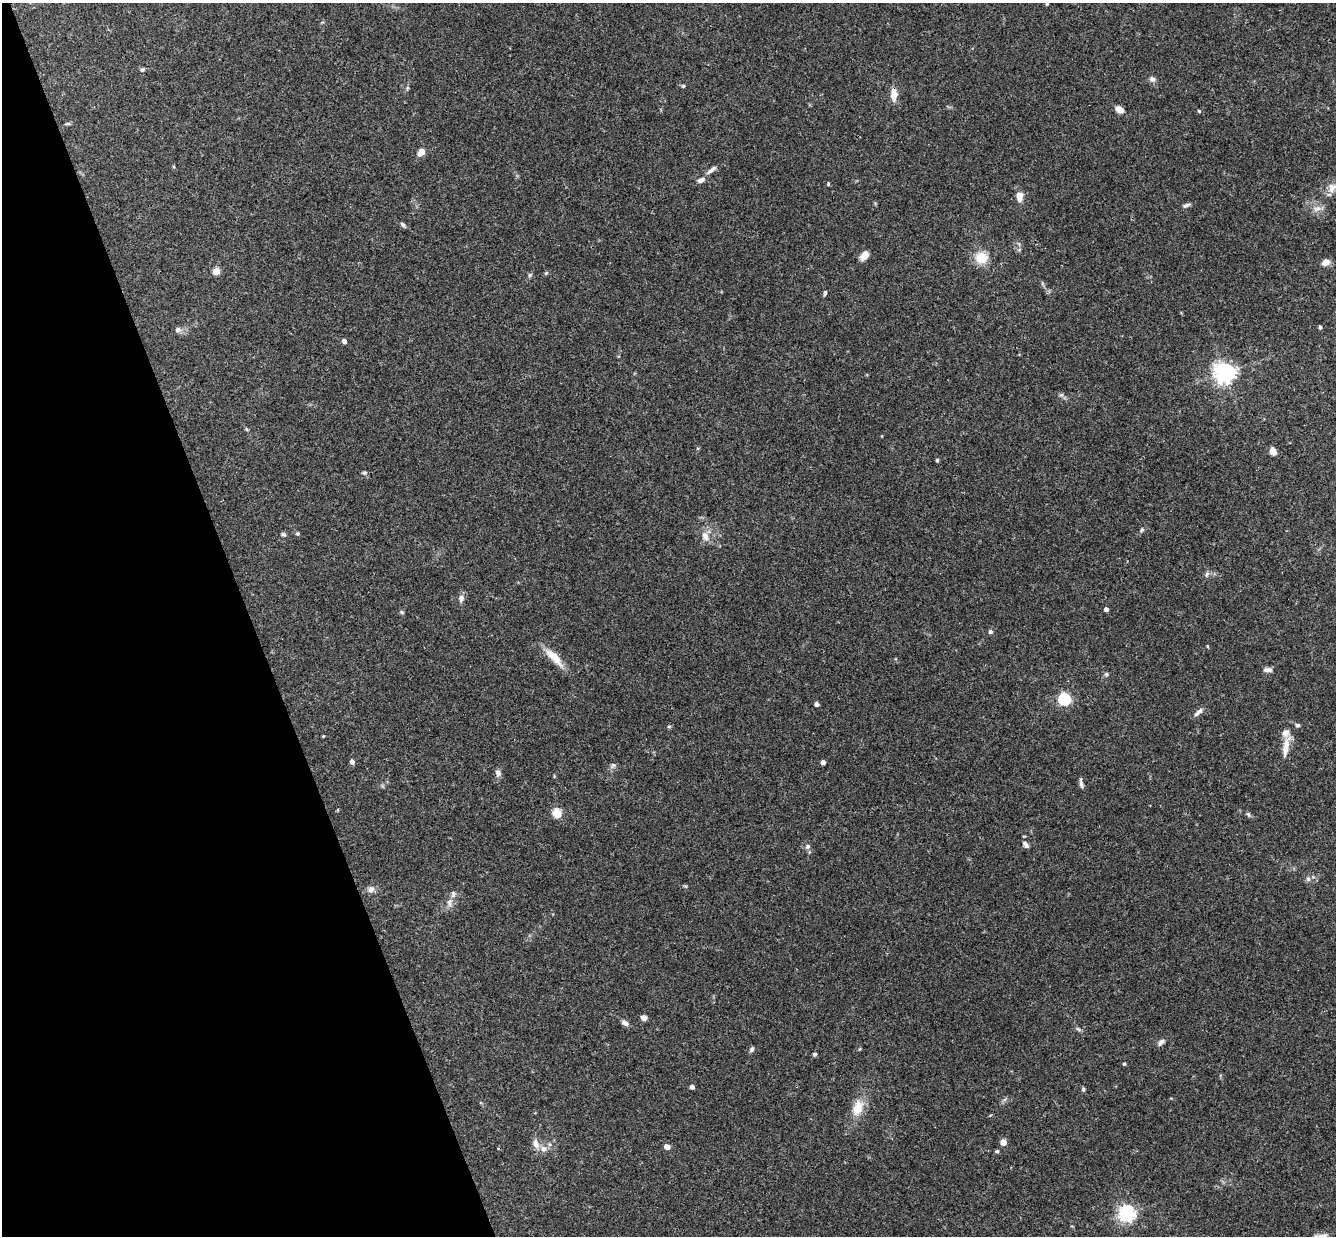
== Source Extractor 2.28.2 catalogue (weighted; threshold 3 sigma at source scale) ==
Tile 5 of 4 x 4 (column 1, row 2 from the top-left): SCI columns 58-1391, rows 2763-3996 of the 5447 x 5401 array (HDU 1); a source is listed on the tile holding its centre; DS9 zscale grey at full resolution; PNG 1338 x 1238 px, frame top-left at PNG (2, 3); no overlay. Shown black and unused: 19% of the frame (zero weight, under 3 of 4 exposures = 6% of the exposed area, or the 3 px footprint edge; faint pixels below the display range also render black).
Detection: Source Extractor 2.28.2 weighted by HDU 2 'WHT'; one run over the whole footprint, this tile lists its part. Background 0.0844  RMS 0.0034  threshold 0.0153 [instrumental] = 3 sigma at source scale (4.5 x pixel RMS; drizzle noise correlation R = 1.50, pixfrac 1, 0.05/0.05 arcsec/px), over >= 5 px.
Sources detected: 85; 4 inside a brighter listed object's ellipse — not listed separately; the other 81 listed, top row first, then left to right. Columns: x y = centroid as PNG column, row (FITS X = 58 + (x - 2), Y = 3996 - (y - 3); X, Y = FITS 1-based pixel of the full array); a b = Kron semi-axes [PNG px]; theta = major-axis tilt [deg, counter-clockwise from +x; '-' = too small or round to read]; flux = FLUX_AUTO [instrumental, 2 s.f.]
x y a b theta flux
1047 4 3 3 - 0.4
142 69 6 5 - 0.51
1152 79 7 7 - 1.1
683 86 5 4 - 0.5
894 94 13 7 -89 3.6
1120 110 9 6 -37 2.4
1199 111 5 4 - 0.37
68 124 7 4 0 0.47
421 152 6 4 49 6
711 170 15 5 39 1.5
701 180 11 6 28 1.5
828 184 5 3 - 0.29
1332 188 14 11 65 3.1
1020 196 10 8 88 2.9
1186 205 10 4 18 0.88
1317 209 11 7 12 1.8
403 224 8 4 -42 0.66
865 255 10 7 54 2.9
981 257 13 12 - 6.9
1325 262 9 7 24 2.1
216 271 5 4 - 7.6
546 273 5 5 - 0.47
530 275 6 4 45 0.5
825 293 7 4 79 0.52
1320 327 4 3 - 0.51
178 330 7 7 - 1.1
344 341 6 5 - 0.92
1224 373 7 7 - 200
1061 395 6 4 41 0.56
1273 451 7 5 -62 3
937 460 4 4 - 0.48
364 473 7 5 0 0.54
1142 530 6 5 - 0.55
283 534 6 5 - 0.68
297 534 5 5 - 0.49
705 536 14 8 -65 2.4
1207 574 7 5 47 0.77
461 598 9 7 85 1.5
1106 609 4 4 - 1.4
402 612 6 4 -45 0.44
990 632 5 5 - 0.69
1207 646 4 3 - 0.32
555 658 27 11 -54 5.2
1268 670 11 6 0 1.4
1106 674 5 5 - 0.51
1064 699 5 5 - 46
816 704 6 5 - 0.7
1199 712 14 5 43 1.5
1297 725 6 5 - 0.62
669 726 6 3 19 0.4
323 736 3 2 - 0.31
1286 745 24 8 72 4
352 762 4 4 - 1.7
823 762 4 4 - 1.8
613 765 8 6 36 0.88
498 773 8 6 -81 1.4
1081 785 12 5 -70 1
556 813 5 5 - 16
1248 814 8 4 -54 0.57
1025 845 9 5 -53 1.3
807 846 7 6 - 0.87
1308 879 7 6 - 0.8
371 889 10 8 46 1.5
449 902 12 7 88 1.7
644 1018 6 5 - 1.4
625 1023 9 6 -24 1.3
1078 1029 8 4 -35 0.65
1161 1042 11 6 43 1.2
752 1049 7 4 58 0.76
815 1054 5 4 - 0.58
1124 1064 4 3 - 0.55
692 1087 4 4 - 1.8
1083 1089 5 5 - 0.57
858 1108 25 14 68 6
1003 1142 4 4 - 4.3
536 1144 15 8 -69 2.1
667 1147 6 5 - 1.7
498 1148 3 3 - 0.37
997 1151 6 4 0 0.5
1127 1214 6 6 - 110
1321 1236 21 5 9 2.1
Isophote crosses this tile's border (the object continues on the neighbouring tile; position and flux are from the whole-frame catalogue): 1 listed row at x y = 1321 1236